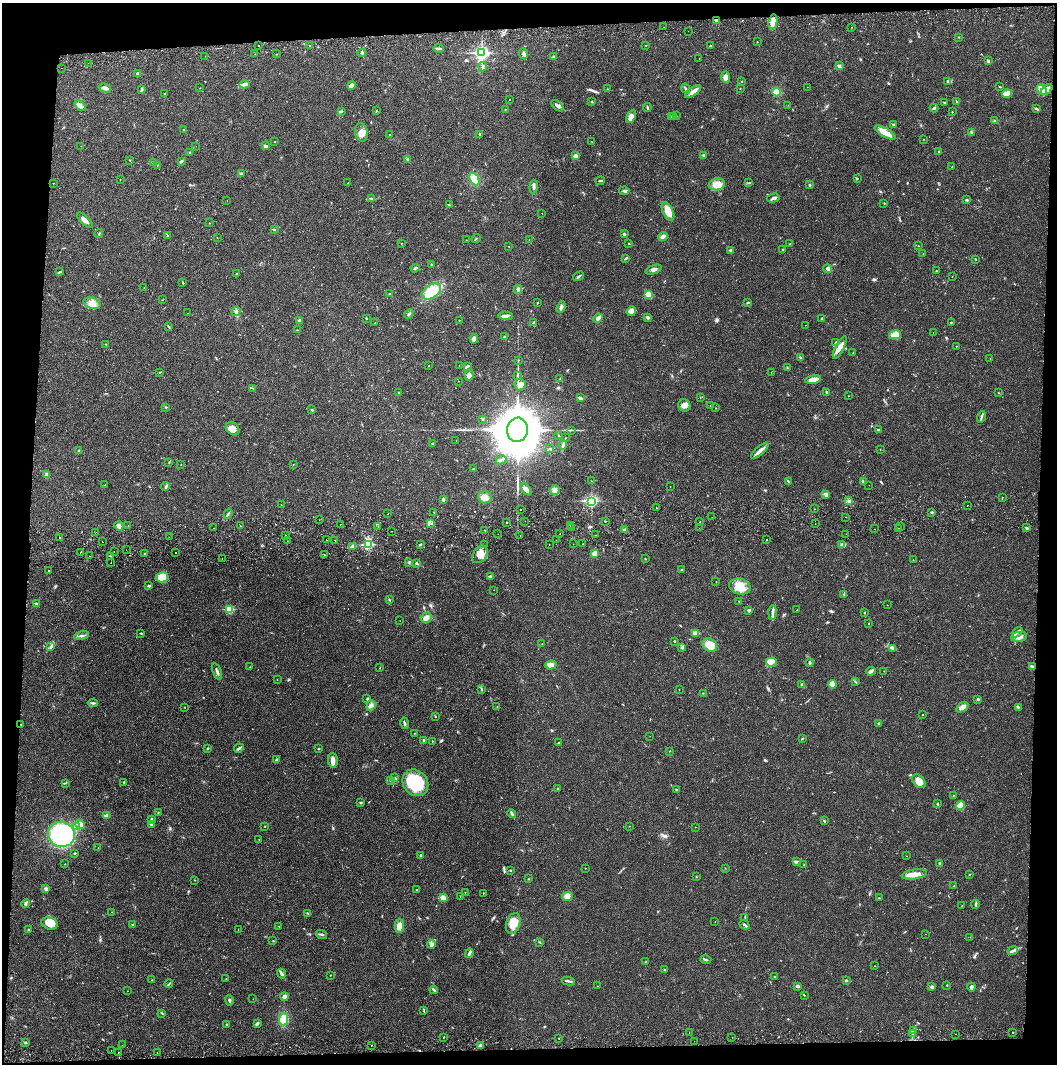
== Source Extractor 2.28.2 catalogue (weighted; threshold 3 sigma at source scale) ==
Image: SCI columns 4-4222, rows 56-4300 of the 4229 x 4358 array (HDU 1 of 3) = the unmasked area's bounding box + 8 px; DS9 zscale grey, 4 x 4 block average (1 PNG px = mean of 4 x 4 image px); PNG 1059 x 1066 px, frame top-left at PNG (2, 3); each listed source drawn as its Kron ellipse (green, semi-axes under 4 px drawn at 4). Shown black and unused: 8% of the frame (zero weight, under 2 of 3 exposures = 3% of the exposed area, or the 3 px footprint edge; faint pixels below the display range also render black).
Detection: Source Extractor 2.28.2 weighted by HDU 2 'WHT'. Background 0.0205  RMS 0.0034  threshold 0.0155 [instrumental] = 3 sigma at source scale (4.5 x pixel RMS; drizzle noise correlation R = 1.50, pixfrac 1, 0.05/0.05 arcsec/px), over >= 5 px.
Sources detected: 563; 16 cosmic-ray / hot-pixel residue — neither listed nor drawn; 4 coinciding with a brighter row at this scale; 14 inside a brighter listed object's ellipse — not listed separately; of the other 529, all 500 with FLUX_AUTO >= 0.406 (the completeness limit of this list) listed and drawn (29 fainter detections not listed), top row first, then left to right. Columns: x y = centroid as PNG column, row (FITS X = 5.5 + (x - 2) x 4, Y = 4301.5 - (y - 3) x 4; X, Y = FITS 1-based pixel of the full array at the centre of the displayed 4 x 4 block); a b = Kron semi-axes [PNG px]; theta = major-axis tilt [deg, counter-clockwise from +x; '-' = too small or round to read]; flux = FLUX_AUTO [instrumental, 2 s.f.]
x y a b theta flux
716 20 3 2 - 4.8
773 22 8 4 81 18
664 27 2 2 - 0.86
851 27 2 2 - 0.44
688 31 2 2 - 0.86
959 37 2 2 - 0.62
757 42 2 2 - 0.58
259 45 2 2 - 1.4
309 45 2 2 - 11
646 45 2 2 - 0.56
711 46 3 2 - 1.2
439 48 5 2 - 4.6
362 53 4 2 - 2.7
482 53 3 2 - 480
255 54 2 2 - 2.9
276 54 2 2 - 0.84
524 54 5 3 - 4.5
205 56 2 2 - 0.49
554 57 2 2 - 4.3
699 59 2 2 - 0.55
988 61 2 2 - 4.3
88 63 2 2 - 0.8
839 66 2 2 - 8.6
483 67 4 2 - 3.3
61 68 2 2 - 1.2
138 73 4 2 - 3.7
725 77 6 4 -88 11
742 81 2 2 - 0.8
948 81 3 2 - 2.5
244 84 5 3 - 5
352 85 4 3 - 10
807 87 2 2 - 0.71
999 87 3 2 - 1.2
105 88 6 3 -17 8.3
200 88 2 2 - 0.56
142 89 4 2 - 2.6
607 89 2 2 - 0.66
686 89 5 2 - 3.6
740 89 2 2 - 0.73
1042 90 6 3 -50 28
1047 90 7 4 44 12
693 92 9 4 34 9.2
777 92 4 4 - 21
1007 93 5 3 - 24
165 94 2 2 - 1.1
509 100 2 2 - 0.46
592 102 2 2 - 1.3
944 102 3 2 - 1.6
956 102 2 2 - 1.1
788 105 2 2 - 0.48
80 106 6 4 -41 7
557 106 7 2 -43 4.1
647 107 4 2 - 2.8
934 108 4 2 - 2.7
505 109 2 2 - 0.63
1037 109 4 2 - 2.3
342 111 3 2 - 1.6
376 111 2 2 - 0.95
952 112 2 2 - 1.5
631 116 7 4 61 8.9
672 116 2 2 - 1.3
674 116 2 2 - 0.8
676 116 2 2 - 0.79
995 121 3 3 - 2.9
894 124 3 2 - 1.9
184 130 2 2 - 1.9
361 132 9 6 -76 16
885 132 11 4 -31 24
971 132 3 2 - 1.7
480 134 3 2 - 1.4
390 135 2 2 - 1
924 139 2 2 - 0.63
274 142 2 2 - 0.61
592 142 2 2 - 0.46
81 146 2 2 - 0.49
196 146 2 2 - 0.48
266 146 4 3 - 5.8
939 152 2 2 - 3.7
190 153 4 2 - 1.8
704 155 3 2 - 4.6
576 156 3 2 - 9.7
408 159 3 2 - 3.4
130 160 2 2 - 1
181 161 3 2 - 3
154 162 2 2 - 1.5
158 165 3 2 - 0.8
952 167 2 2 - 1.3
241 174 4 2 - 1.9
857 178 3 2 - 1.5
474 179 7 4 -63 28
120 180 2 2 - 0.59
600 181 4 2 - 2.3
749 182 2 2 - 0.54
53 183 2 2 - 0.48
348 183 2 2 - 1.4
717 184 8 6 11 17
810 185 2 2 - 2.2
534 187 6 3 86 5
624 191 5 3 - 4.1
773 198 6 3 14 5.2
372 199 3 2 - 1.9
227 200 2 2 - 0.55
967 200 2 2 - 5.2
884 203 2 2 - 0.63
449 205 2 2 - 0.63
668 211 10 5 -64 21
542 213 2 2 - 0.41
85 220 10 4 -44 10
210 223 2 2 - 0.6
274 229 2 2 - 1.6
99 233 4 2 - 1.5
624 234 2 2 - 3.3
168 236 2 2 - 0.47
663 236 4 3 - 6.2
217 238 2 2 - 0.49
476 239 5 2 - 1.6
466 240 2 2 - 0.52
529 240 2 2 - 0.55
401 243 2 2 - 1.1
629 243 2 2 - 1.1
790 244 2 2 - 1.4
508 246 2 2 - 0.73
918 246 2 2 - 0.61
731 250 2 2 - 8.7
782 250 3 2 - 1.2
923 254 2 2 - 0.51
626 258 4 2 - 2.1
975 259 2 2 - 1.3
431 264 2 2 - 1.2
415 268 4 2 - 2.9
828 269 4 3 - 5.7
654 270 8 3 20 6.2
936 271 2 2 - 1.3
60 272 3 2 - 1.5
236 274 2 2 - 0.67
579 276 6 2 31 3
952 276 2 2 - 0.64
183 283 2 2 - 0.99
144 288 2 2 - 1.1
518 289 4 3 - 3.2
431 292 11 6 34 63
390 294 2 2 - 2
648 295 4 3 - 5.1
162 300 2 2 - 0.59
537 302 2 2 - 0.97
92 303 9 5 -18 14
748 303 3 2 - 1.5
561 307 6 3 68 5.9
236 311 5 2 - 3.1
631 311 5 4 - 12
187 313 2 2 - 0.42
409 314 5 2 - 2.3
506 316 7 3 -2 9
647 317 4 3 - 3.5
366 318 2 2 - 1.2
598 318 5 3 - 7
822 318 3 2 - 1.7
299 320 3 2 - 3.5
459 320 2 2 - 0.66
534 322 3 3 - 2.6
951 322 3 2 - 1.4
375 323 2 2 - 0.73
805 325 2 2 - 0.67
169 327 3 2 - 1.7
297 330 3 2 - 1
933 332 2 2 - 0.5
895 335 6 4 12 22
504 337 2 2 - 1.8
474 339 5 4 - 6.2
836 342 3 2 - 1.4
106 344 3 2 - 1.4
956 346 2 2 - 0.52
840 347 12 4 61 14
853 353 2 2 - 0.72
801 358 4 2 - 2.7
990 358 2 2 - 0.41
518 360 2 2 - 1.1
459 365 2 2 - 0.88
429 366 2 2 - 0.55
467 366 3 2 - 2.7
787 368 2 2 - 1
160 372 4 2 - 0.93
771 372 2 2 - 0.44
469 375 6 4 80 6.9
518 375 3 2 - 1.5
560 379 2 2 - 1.1
813 380 8 3 10 17
458 381 2 2 - 0.58
520 385 6 5 - 11
253 388 2 2 - 0.91
826 392 3 2 - 2.1
399 393 2 2 - 2.1
998 393 2 2 - 0.85
848 396 2 2 - 0.53
580 398 4 3 - 4.5
700 398 2 2 - 0.58
684 405 6 6 - 10
711 405 3 2 - 1.5
166 407 3 2 - 1.4
716 408 2 2 - 0.93
312 410 2 2 - 2.7
981 417 6 2 72 3.7
483 419 2 2 - 0.93
233 429 8 5 -41 13
517 430 12 10 81 13000
572 430 3 2 - 0.9
879 430 3 2 - 1.2
559 436 2 2 - 1.1
565 438 2 2 - 0.72
456 440 2 2 - 0.68
433 443 3 2 - 1.3
563 445 5 3 - 4.2
550 448 3 2 - 2.2
880 449 2 2 - 0.7
79 451 2 2 - 3
760 451 11 3 41 10
501 460 5 3 - 4.4
169 462 2 2 - 1.1
181 464 2 2 - 0.52
293 464 2 2 - 0.77
473 469 2 2 - 1.6
46 475 4 3 - 5
591 481 2 2 - 0.6
788 481 3 2 - 1.5
863 482 2 2 - 0.89
105 485 2 2 - 0.65
869 485 2 2 - 0.44
165 487 4 2 - 2.8
670 487 2 2 - 0.56
526 489 7 3 -49 9.1
555 490 5 4 - 7.2
826 494 3 2 - 5.2
485 497 6 6 - 13
1003 497 2 2 - 0.48
443 500 3 3 - 2.8
591 501 3 2 - 350
849 501 3 2 - 3
281 505 2 2 - 0.6
967 505 2 2 - 0.44
656 507 2 2 - 1.6
814 509 2 2 - 0.92
520 510 2 2 - 3.2
434 512 2 2 - 3.3
932 512 3 2 - 1.9
228 513 5 2 - 2.8
388 514 2 2 - 0.49
712 517 2 2 - 0.93
845 517 2 2 - 1.4
319 520 2 2 - 1.4
525 521 2 2 - 1.3
605 521 2 2 - 1.8
507 522 2 2 - 1.5
700 522 2 2 - 1.9
431 523 2 2 - 0.89
340 524 2 2 - 2.3
815 524 2 2 - 0.86
570 525 2 2 - 0.89
119 526 5 3 - 7.2
128 526 2 2 - 1.4
240 526 2 2 - 1.3
378 527 2 2 - 0.59
900 527 2 2 - 2
214 528 2 2 - 0.54
572 528 2 2 - 1.2
699 528 2 2 - 0.63
899 528 2 2 - 1.3
1027 528 2 2 - 1.9
874 529 2 2 - 0.62
485 530 2 2 - 2
625 530 2 2 - 8.9
392 531 2 2 - 0.48
96 532 2 2 - 0.47
498 534 2 2 - 0.72
560 534 2 2 - 3.5
846 534 2 2 - 0.56
520 535 2 2 - 0.44
596 535 2 2 - 0.65
286 536 2 2 - 0.9
59 537 2 2 - 1.1
169 537 2 2 - 0.6
326 540 2 2 - 0.41
335 540 2 2 - 1.6
556 540 2 2 - 1.5
767 540 2 2 - 1.9
287 541 2 2 - 0.77
102 542 2 2 - 0.51
573 544 2 2 - 2.1
583 544 2 2 - 0.64
368 545 2 2 - 160
420 545 3 2 - 2.1
484 545 2 2 - 3
549 545 2 2 - 0.41
842 545 4 2 - 3.8
353 547 2 2 - 28
126 550 2 2 - 0.63
80 552 2 2 - 2.2
114 552 2 2 - 1.8
176 553 2 2 - 27
595 553 3 2 - 15
144 554 3 2 - 1.5
480 554 9 6 56 17
325 555 2 2 - 1.1
89 556 2 2 - 0.62
110 557 2 2 - 0.87
222 558 2 2 - 2.5
645 559 2 2 - 1
913 560 2 2 - 0.65
111 563 2 2 - 0.75
409 563 2 2 - 0.89
417 564 3 2 - 1.7
682 570 2 2 - 5.1
48 571 2 2 - 1.3
490 576 2 2 - 9
162 577 6 5 - 33
716 582 2 2 - 0.5
149 586 3 2 - 2.3
740 587 11 8 -13 26
494 590 2 2 - 0.61
844 594 2 2 - 1.7
389 600 3 2 - 1.5
739 601 2 2 - 0.83
36 603 2 2 - 2.9
887 605 2 2 - 0.46
230 609 2 2 - 93
749 610 2 2 - 5.2
797 610 2 2 - 0.57
772 612 7 3 88 6.5
865 613 2 2 - 1.1
426 618 6 5 - 10
400 621 2 2 - 0.43
868 624 2 2 - 0.6
1017 632 6 3 43 6.2
141 633 2 2 - 2
696 633 4 3 - 16
82 636 7 2 12 4.1
1019 637 8 5 11 14
674 641 2 2 - 1.1
542 644 2 2 - 0.44
710 645 8 6 -34 29
51 646 4 2 - 3.9
682 647 2 2 - 1.1
892 648 3 2 - 1.4
771 662 5 4 - 8.9
810 662 4 2 - 2.6
551 665 5 4 - 14
1032 666 4 2 - 2.5
250 667 2 2 - 0.57
380 668 2 2 - 0.88
217 671 8 2 -68 5.2
871 671 5 2 - 3.3
884 671 2 2 - 0.58
277 679 2 2 - 0.5
855 682 2 2 - 1.1
832 684 4 3 - 21
802 685 4 3 - 3.9
482 689 2 2 - 0.83
679 689 2 2 - 0.83
703 693 2 2 - 0.65
367 699 3 2 - 1.9
978 699 2 2 - 3.8
93 703 5 2 - 3.5
371 706 5 3 - 5.3
184 707 2 2 - 0.62
497 707 2 2 - 0.41
962 707 7 3 34 13
1018 707 3 2 - 1.6
923 715 2 2 - 0.61
435 717 2 2 - 0.82
405 723 6 2 -78 3.2
879 723 2 2 - 6.6
21 724 2 2 - 0.85
415 733 2 2 - 0.55
650 736 2 2 - 0.43
802 739 3 2 - 1.1
424 740 3 2 - 1.8
432 741 2 2 - 0.55
559 742 3 2 - 1.1
208 748 2 2 - 2
239 748 5 2 - 3.6
318 748 2 2 - 1.9
669 751 2 2 - 0.91
276 760 4 2 - 2.5
333 760 7 5 -86 12
395 777 2 2 - 1.1
391 780 3 2 - 2.5
919 781 8 5 -45 13
124 782 3 2 - 1.8
65 783 3 2 - 1.3
415 783 14 12 -49 93
558 788 2 2 - 2.6
676 790 2 2 - 1.6
953 795 2 2 - 0.76
361 803 2 2 - 2
937 804 3 2 - 1.5
960 805 4 3 - 23
158 812 2 2 - 0.82
512 813 4 2 - 4.3
107 815 2 2 - 28
151 820 3 2 - 1.5
824 821 3 2 - 1.5
80 824 5 3 - 14
152 824 3 3 - 3.8
76 826 3 3 - 5.9
265 826 2 2 - 0.92
629 826 2 2 - 0.51
695 827 2 2 - 0.43
61 834 13 12 - 240
259 839 2 2 - 0.59
98 848 2 2 - 0.59
74 853 2 2 - 1.4
421 855 3 2 - 2.4
906 856 2 2 - 0.5
796 862 3 3 - 3.8
940 863 3 2 - 2.9
65 864 2 2 - 0.57
804 865 2 2 - 0.57
585 868 2 2 - 0.85
725 868 2 2 - 0.45
510 870 2 2 - 1.4
914 874 13 5 9 17
969 874 2 2 - 0.81
696 877 2 2 - 0.72
529 879 2 2 - 0.91
195 880 2 2 - 0.71
954 886 2 2 - 0.52
46 889 4 3 - 4.7
417 890 2 2 - 1.3
465 892 2 2 - 0.61
483 893 2 2 - 0.91
567 896 5 4 - 13
460 897 2 2 - 0.48
443 898 2 2 - 56
879 898 2 2 - 0.69
26 903 4 2 - 3.2
976 904 4 2 - 1.8
962 905 2 2 - 0.44
111 912 2 2 - 0.62
308 913 2 2 - 1
745 917 2 2 - 0.94
715 922 2 2 - 0.57
49 923 8 6 -19 22
513 923 11 7 72 34
133 924 2 2 - 0.91
744 925 5 2 - 4.7
279 926 2 2 - 0.71
399 926 7 4 89 14
29 930 3 2 - 1.9
238 930 2 2 - 0.87
321 934 6 2 -19 2.5
926 934 2 2 - 0.86
970 937 2 2 - 0.81
273 941 2 2 - 0.84
539 942 4 2 - 1.4
432 944 4 3 - 4
1013 951 5 2 - 4.3
469 953 5 3 - 4.2
706 960 5 2 - 2.4
645 962 2 2 - 1.3
874 966 2 2 - 0.66
664 969 2 2 - 0.62
281 974 5 3 - 4.2
330 975 2 2 - 1.1
775 977 2 2 - 1.2
226 979 2 2 - 0.68
152 980 2 2 - 0.88
846 980 2 2 - 6.5
568 981 6 2 -9 3.9
169 984 4 2 - 1.9
947 985 2 2 - 1
597 986 2 2 - 0.49
798 986 3 2 - 5.3
932 987 3 3 - 3.3
971 987 4 2 - 4.2
434 990 4 2 - 3.7
127 991 2 2 - 0.92
804 995 2 2 - 0.75
284 996 4 4 - 4.7
253 999 2 2 - 0.54
229 1000 5 2 - 2.9
424 1011 2 2 - 0.82
162 1013 3 2 - 1.3
284 1019 6 4 84 34
257 1023 3 3 - 2.8
227 1024 2 2 - 1.3
914 1031 3 3 - 3.3
689 1033 2 2 - 0.94
913 1033 3 2 - 3.2
1013 1033 2 2 - 0.62
956 1034 2 2 - 2.3
444 1037 3 2 - 1.1
732 1037 2 2 - 0.72
559 1038 2 2 - 1.1
694 1041 2 2 - 0.55
25 1043 3 2 - 1.9
122 1045 2 2 - 0.7
371 1045 2 2 - 0.53
481 1045 2 2 - 7.1
111 1050 2 2 - 2.5
118 1052 2 2 - 0.75
157 1052 2 2 - 0.47
Overlapping masked pixels (flux is a lower limit): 1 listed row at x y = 716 20
Diffuse or blended objects may show on this block-average render without a row.